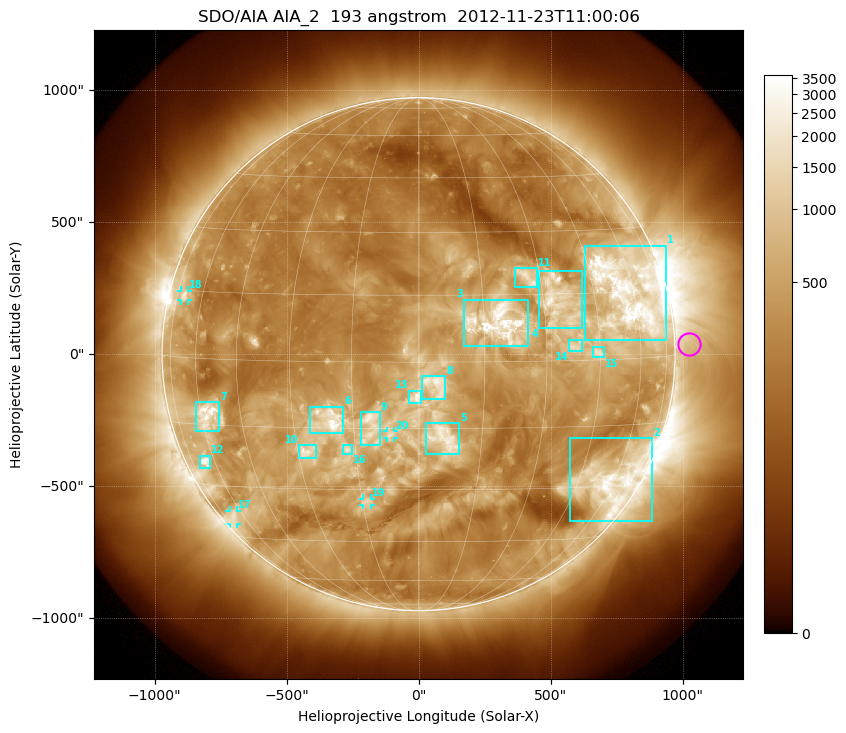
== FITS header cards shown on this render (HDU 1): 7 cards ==
TELESCOP= 'SDO/AIA'
INSTRUME= 'AIA_2'
WAVELNTH=                  193
WAVEUNIT= 'angstrom'
DATE-OBS= '2012-11-23T11:00:06.84'
CTYPE1  = 'HPLN-TAN'
CTYPE2  = 'HPLT-TAN'

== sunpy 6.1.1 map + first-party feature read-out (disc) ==
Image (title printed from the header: SDO/AIA AIA_2  193 angstrom  2012-11-23T11:00:06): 1024 x 1024 px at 2.4 arcsec/px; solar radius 972 arcsec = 405 px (full disc in frame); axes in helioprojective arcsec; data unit not stated in the header (colour bar unlabelled)
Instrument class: DISC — disc imager (sunpy class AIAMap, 193 A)
Bright regions (active regions / flare kernels): reference = the median radial profile (limb darkening/brightening removed); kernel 9 px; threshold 5 sigma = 845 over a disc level ~294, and >= 1.15x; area >= 12 px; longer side >= 10 px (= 24 arcsec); searched inside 0.97 R_sun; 24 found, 20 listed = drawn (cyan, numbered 1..; 4 of them under ~33 arcsec drawn as corner ticks so the feature stays visible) (cap 20 boxes per figure: the strongest are kept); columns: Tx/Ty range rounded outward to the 5 arcsec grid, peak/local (2 s.f.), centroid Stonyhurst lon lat
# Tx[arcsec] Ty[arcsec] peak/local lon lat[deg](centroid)
1 625..940 50..410 14 +58 +15
2 570..885 -630..-320 10 +59 -29
3 170..415 30..210 8.7 +18 +9
4 455..620 100..320 8.4 +34 +14
5 25..155 -380..-260 5.5 +6 -17
6 -410..-285 -300..-200 9.2 -21 -13
7 -845..-755 -290..-180 11 -57 -13
8 10..100 -170..-85 4.9 +4 -5
9 -220..-145 -345..-220 5.7 -11 -15
10 -450..-385 -395..-345 7.8 -27 -21
11 365..450 255..330 6.5 +27 +19
12 -830..-790 -430..-385 8.6 -65 -24
13 -35..10 -185..-140 5.6 +0 -8
14 570..620 10..55 5.6 +38 +3
15 660..700 -15..30 6.5 +44 +2
16 -285..-250 -380..-340 4.8 -17 -20
17 -715..-685 -645..-590 4 -66 -38
18 -900..-870 205..240 4.8 -70 +14
19 -210..-180 -570..-545 5.2 -14 -33
20 -120..-90 -320..-290 3.7 -7 -16
Off-limb structures (1.02-1.3 R_sun): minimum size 162 px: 2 found; the strongest spans PA ~230..310 deg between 1.02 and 1.3 R_sun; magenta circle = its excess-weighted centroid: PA ~270 deg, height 1.06 R_sun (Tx ~1025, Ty ~35 arcsec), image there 1.6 x the reference